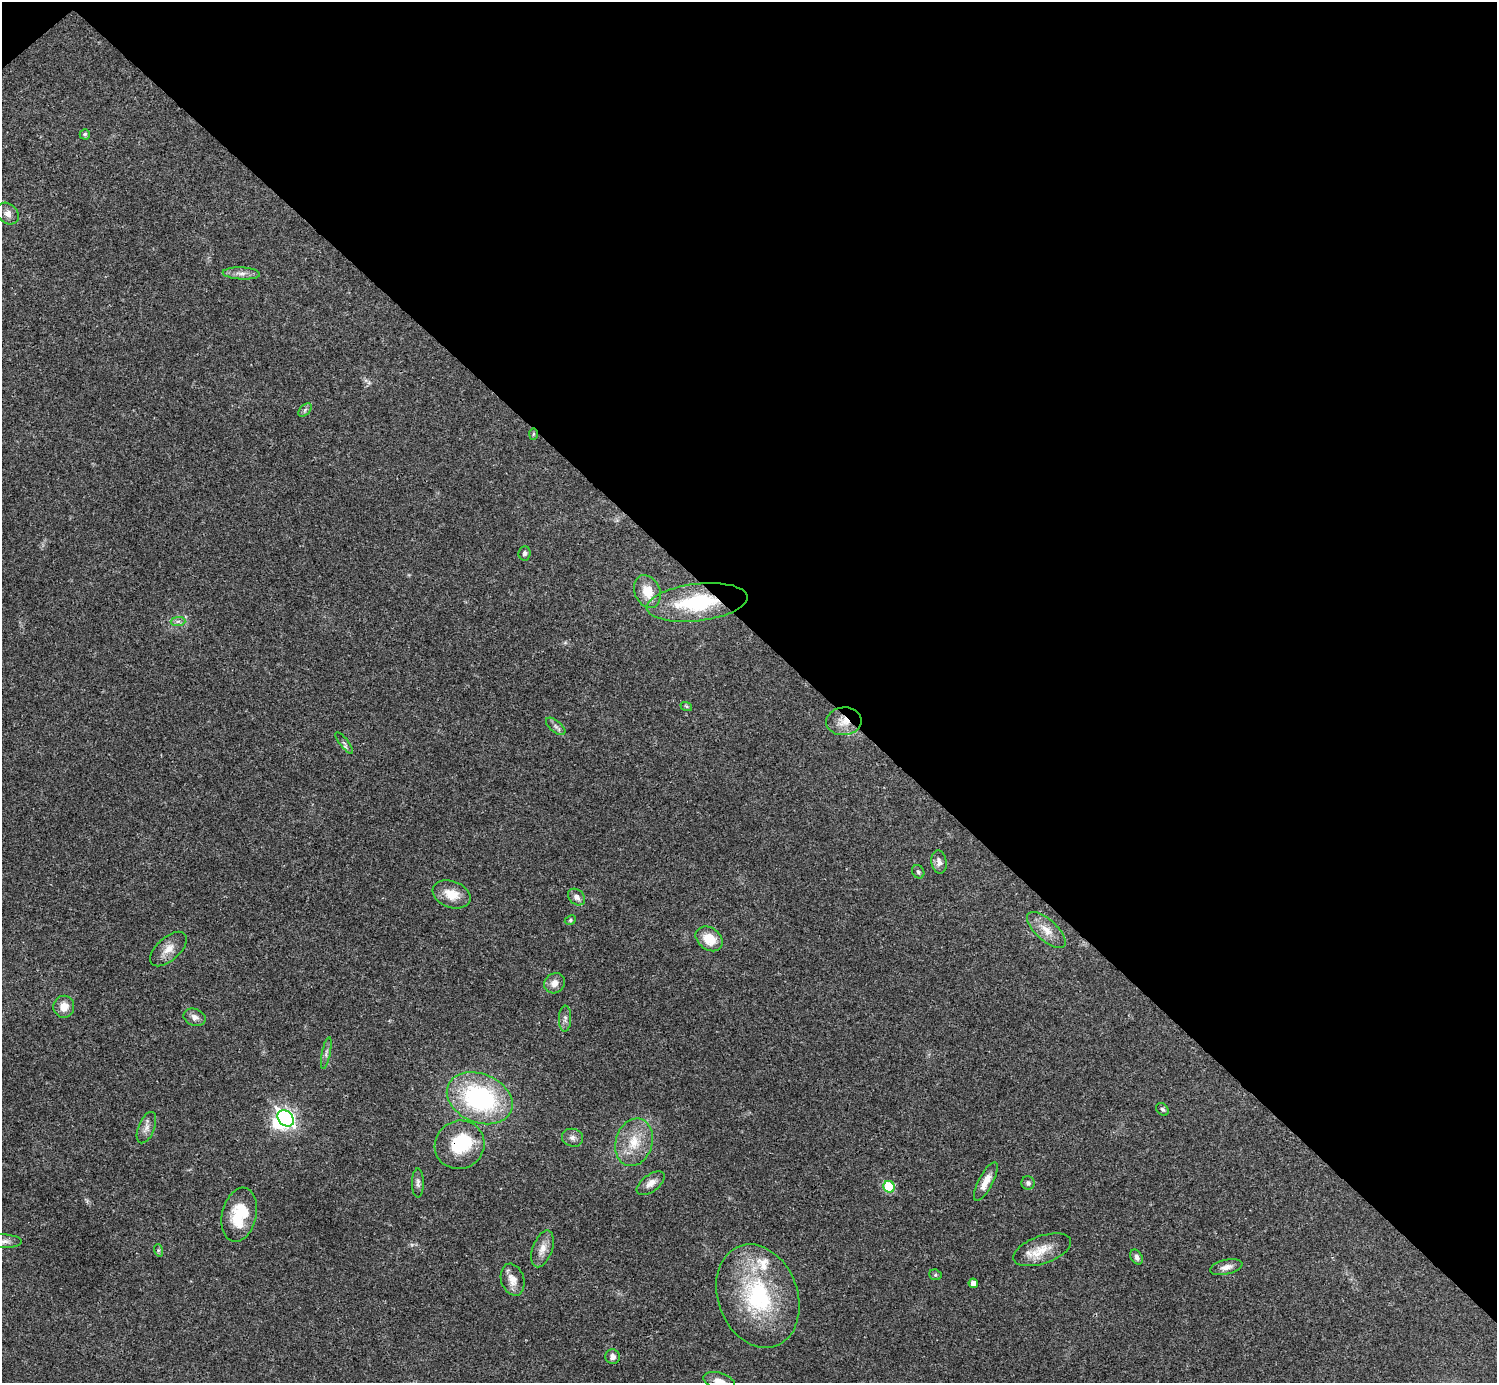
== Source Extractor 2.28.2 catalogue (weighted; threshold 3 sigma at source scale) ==
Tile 3 of 4 x 4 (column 3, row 1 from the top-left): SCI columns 2990-4484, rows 4302-5682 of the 5981 x 5981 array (HDU 1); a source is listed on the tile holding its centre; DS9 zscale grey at full resolution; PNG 1499 x 1385 px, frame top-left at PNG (2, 2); each listed source drawn as its Kron ellipse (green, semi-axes under 4 px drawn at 4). Shown black and unused: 46% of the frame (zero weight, under 3 of 4 exposures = <1% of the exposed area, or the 3 px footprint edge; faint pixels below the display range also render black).
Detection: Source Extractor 2.28.2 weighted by HDU 2 'WHT'; one run over the whole footprint, this tile lists its part. Background 0.0211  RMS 0.0023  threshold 0.0102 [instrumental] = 3 sigma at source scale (4.5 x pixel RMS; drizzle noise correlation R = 1.50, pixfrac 1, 0.05/0.05 arcsec/px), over >= 5 px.
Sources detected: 55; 1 inside a brighter object's white glare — neither listed nor drawn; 3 inside a brighter listed object's ellipse — not listed separately; the other 51 listed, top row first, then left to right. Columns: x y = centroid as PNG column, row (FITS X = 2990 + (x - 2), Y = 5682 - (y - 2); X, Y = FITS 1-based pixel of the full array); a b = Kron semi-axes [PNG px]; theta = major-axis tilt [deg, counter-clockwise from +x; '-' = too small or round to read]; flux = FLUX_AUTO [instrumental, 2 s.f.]
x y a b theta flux
85 134 5 5 - 0.47
8 214 12 9 -42 1.4
241 273 18 6 -3 1.5
305 410 8 5 47 0.55
533 434 6 4 88 0.3
525 553 7 6 - 0.55
647 592 17 12 -67 4.2
697 602 51 18 7 19
178 621 7 4 1 0.59
686 706 6 4 -19 0.3
844 721 18 14 5 3.5
556 726 11 5 -40 0.82
344 743 13 3 -52 0.53
939 862 12 7 -82 1.1
918 872 7 6 - 0.47
452 894 20 13 -20 4.1
576 897 9 7 -43 1.2
570 920 6 4 25 0.35
1046 930 24 10 -42 3.2
709 939 15 11 -36 4.5
168 949 22 11 42 2.7
554 983 11 9 39 1.7
64 1007 11 10 - 2.5
195 1017 11 8 -20 1.3
565 1019 13 6 88 0.91
326 1053 16 4 78 0.85
480 1098 34 24 -23 34
1162 1109 7 5 -45 0.49
286 1118 9 7 -47 79
146 1128 16 8 68 1.5
573 1138 11 9 -15 1.1
634 1142 24 18 73 6.3
460 1145 25 24 - 11
986 1182 21 7 62 2.6
418 1183 15 6 -90 0.93
651 1183 16 8 36 1.9
1028 1183 6 6 - 0.63
889 1187 6 5 - 9
239 1215 27 17 77 8.7
3 1241 18 7 -2 1.3
542 1249 19 9 70 2.3
158 1250 6 4 -73 0.36
1042 1250 30 14 19 4.4
1136 1257 8 5 -60 0.87
1226 1267 16 7 13 1.5
935 1275 6 5 - 0.42
513 1280 16 11 -72 2.5
973 1283 5 4 - 1.3
758 1296 53 40 -70 27
612 1357 7 7 - 0.95
719 1381 16 8 -17 2
Overlapping masked pixels (flux is a lower limit): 4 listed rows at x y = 533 434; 697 602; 844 721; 460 1145
Isophote crosses this tile's border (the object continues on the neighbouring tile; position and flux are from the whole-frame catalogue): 2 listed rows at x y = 3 1241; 719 1381